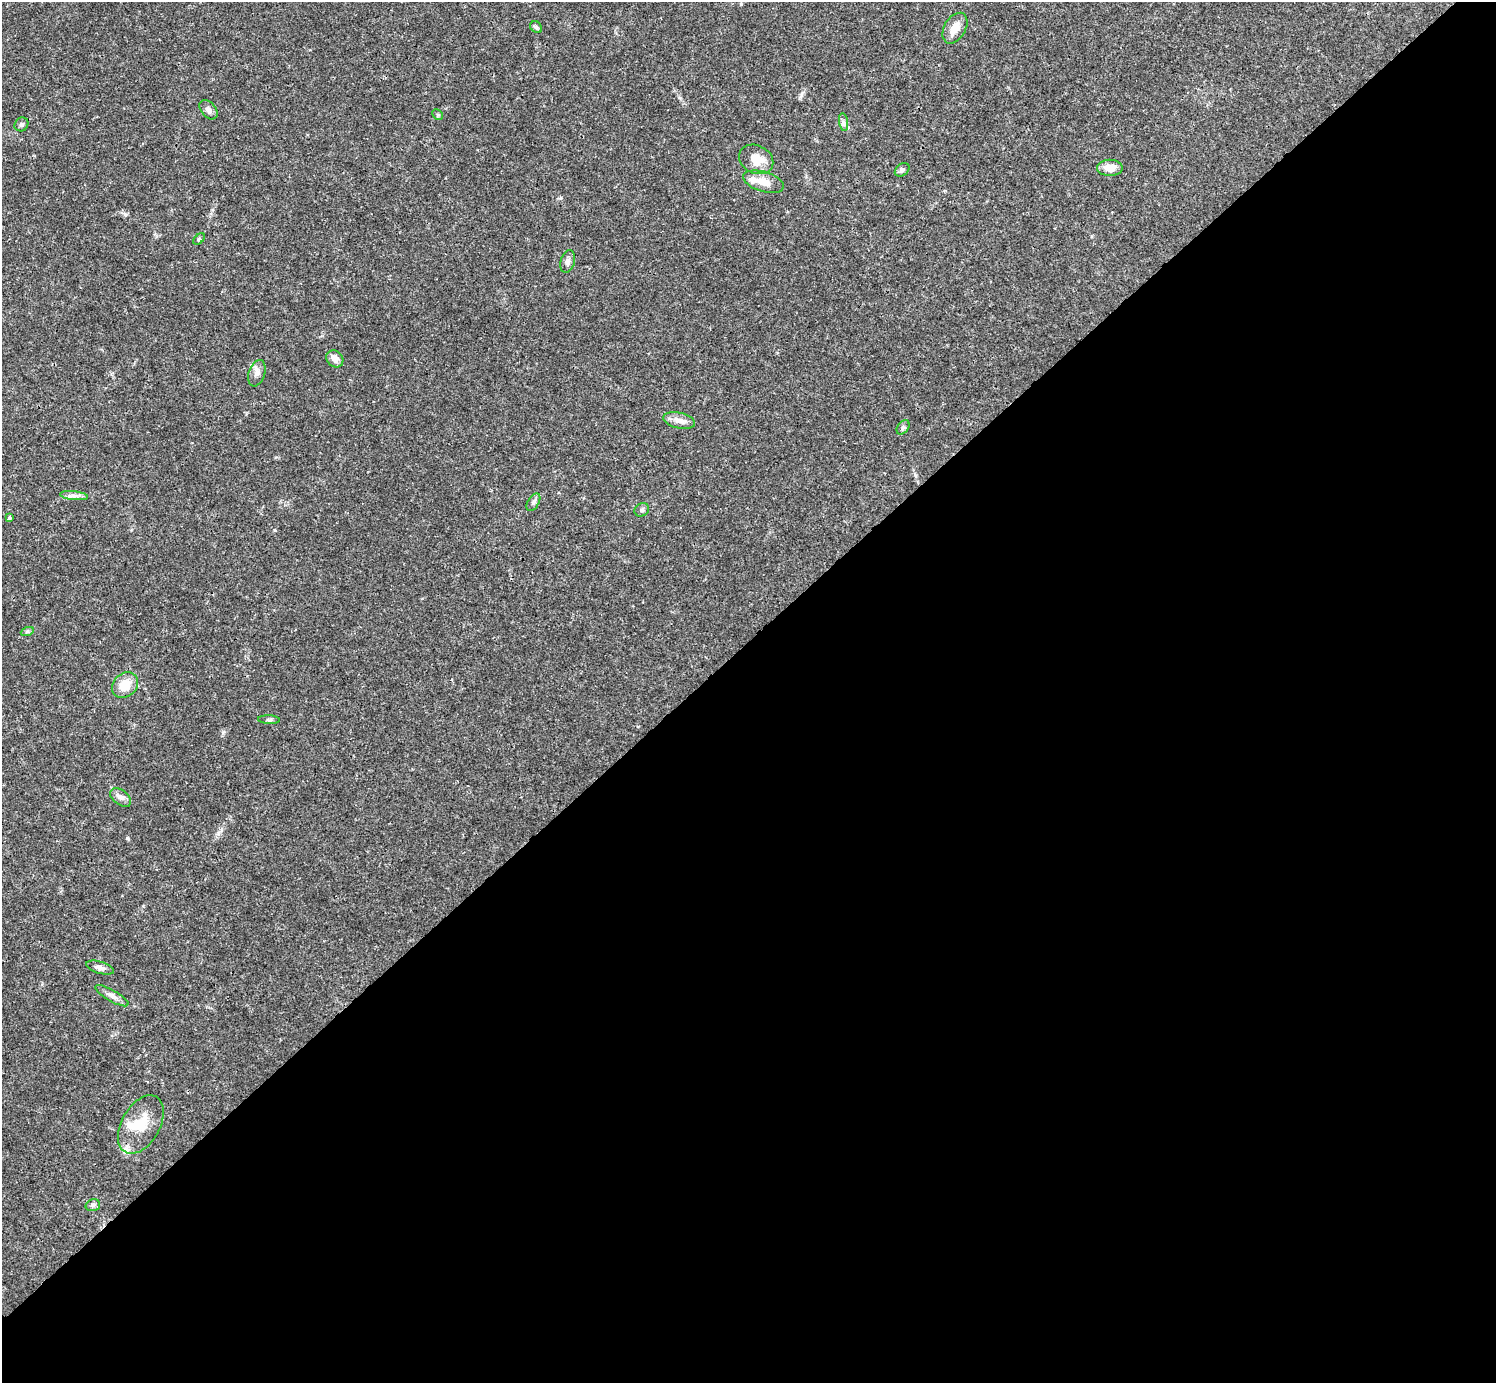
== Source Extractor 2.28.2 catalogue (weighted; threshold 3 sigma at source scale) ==
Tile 12 of 4 x 4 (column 4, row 3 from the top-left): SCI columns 4485-5978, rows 1539-2919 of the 5981 x 5981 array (HDU 1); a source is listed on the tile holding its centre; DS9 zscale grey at full resolution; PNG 1498 x 1385 px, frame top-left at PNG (2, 2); each listed source drawn as its Kron ellipse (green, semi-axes under 4 px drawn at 4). Shown black and unused: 54% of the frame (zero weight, under 3 of 4 exposures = <1% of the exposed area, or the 3 px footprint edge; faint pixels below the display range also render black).
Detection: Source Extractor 2.28.2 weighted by HDU 2 'WHT'; one run over the whole footprint, this tile lists its part. Background 0.0208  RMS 0.0022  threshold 0.01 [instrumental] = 3 sigma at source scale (4.5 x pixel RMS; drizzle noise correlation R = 1.50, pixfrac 1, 0.05/0.05 arcsec/px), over >= 5 px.
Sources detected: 31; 1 inside a brighter object's white glare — neither listed nor drawn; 2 inside a brighter listed object's ellipse — not listed separately; the other 28 listed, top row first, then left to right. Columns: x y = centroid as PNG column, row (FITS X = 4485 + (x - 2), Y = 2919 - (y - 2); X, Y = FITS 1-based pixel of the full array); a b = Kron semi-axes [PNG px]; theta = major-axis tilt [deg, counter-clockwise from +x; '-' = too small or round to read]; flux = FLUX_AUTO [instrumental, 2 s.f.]
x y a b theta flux
536 27 7 5 -44 0.41
955 28 17 10 59 2.7
208 110 11 7 -49 0.91
438 115 6 4 -45 0.33
844 122 9 4 -81 0.59
21 124 7 6 - 0.52
756 159 18 14 -25 3.1
1110 168 13 8 0 2.5
902 170 8 5 38 0.58
763 182 21 10 -17 2.6
199 239 7 4 44 0.32
568 261 11 7 74 0.89
335 359 9 7 -44 1.4
257 373 13 8 72 1.2
679 420 16 7 -13 1.5
903 427 8 5 54 0.46
74 496 14 4 -6 1
533 502 9 5 58 0.62
642 510 7 6 - 0.57
9 518 3 3 - 0.58
27 632 7 4 19 0.35
125 685 14 11 42 3.5
269 720 11 3 -2 0.39
121 797 12 7 -38 1
100 968 14 6 -16 1.1
112 996 18 5 -30 1.2
141 1124 32 19 60 5.8
93 1205 7 5 16 0.54
Unlisted compact peaks at least as high as the median listed source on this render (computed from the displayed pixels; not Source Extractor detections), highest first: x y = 127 838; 125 214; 223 732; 802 93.